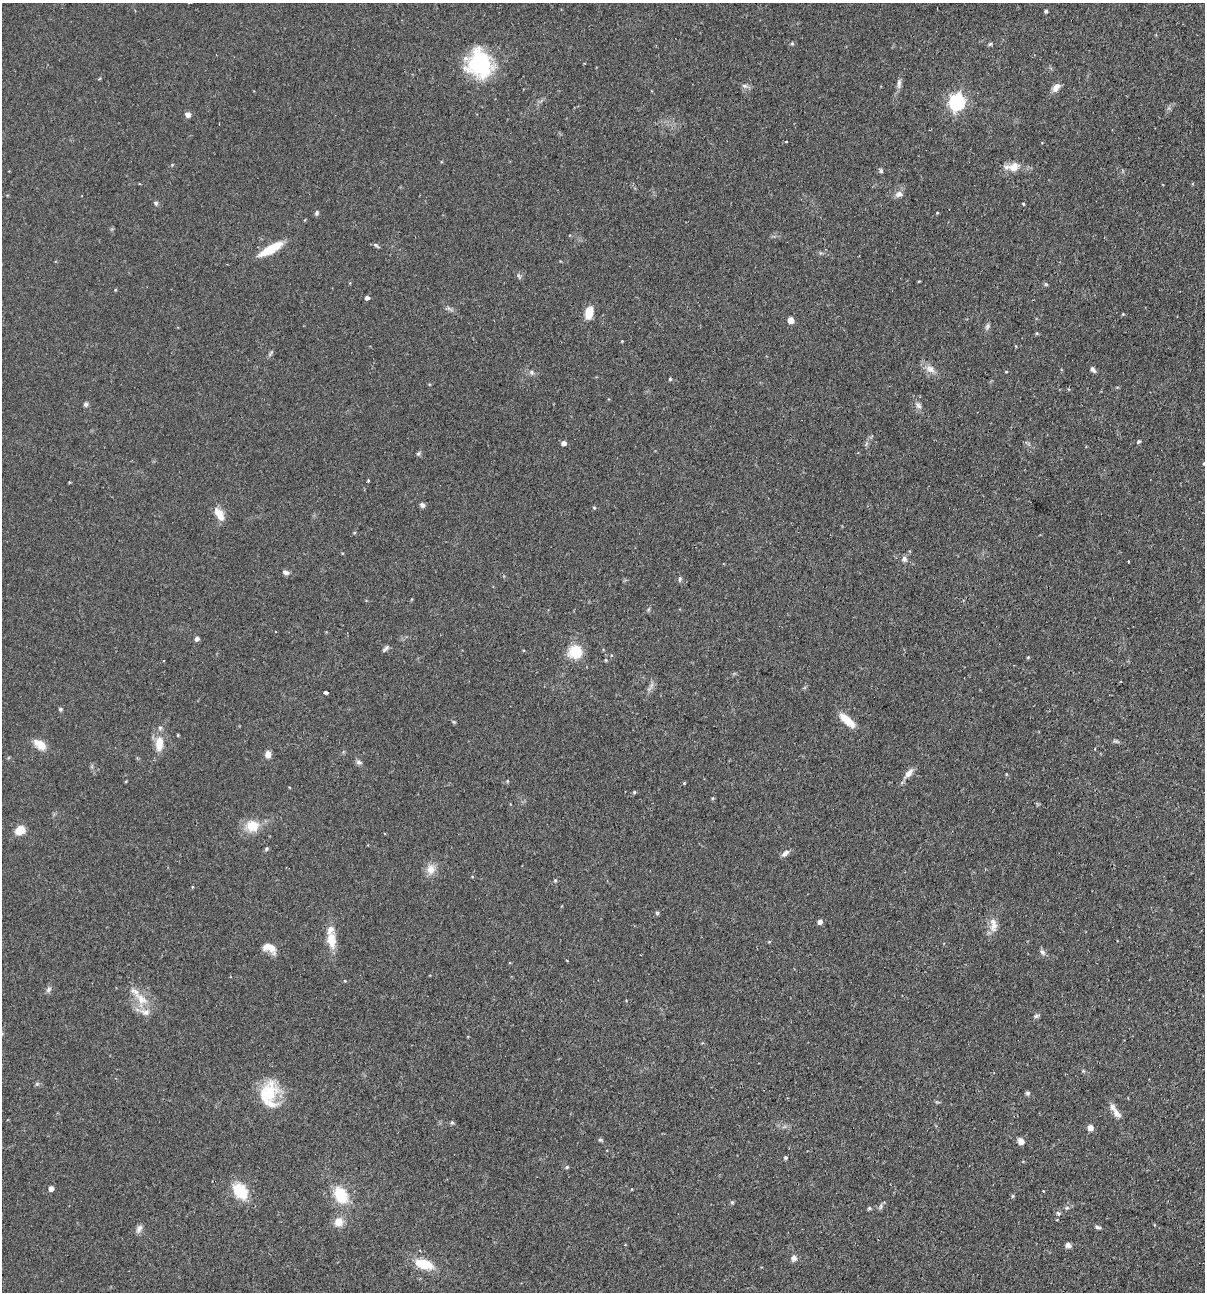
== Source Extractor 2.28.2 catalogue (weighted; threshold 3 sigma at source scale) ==
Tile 6 of 4 x 4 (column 2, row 2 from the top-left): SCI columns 1359-2561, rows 2613-3902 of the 5246 x 5226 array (HDU 1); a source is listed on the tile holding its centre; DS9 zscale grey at full resolution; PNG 1207 x 1294 px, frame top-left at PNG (2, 3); no overlay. Shown black and unused: <1% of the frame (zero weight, under 2 of 3 exposures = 4% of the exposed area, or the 3 px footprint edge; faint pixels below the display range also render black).
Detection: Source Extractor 2.28.2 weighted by HDU 2 'WHT'; one run over the whole footprint, this tile lists its part. Background 0.089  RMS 0.0054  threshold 0.0243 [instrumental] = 3 sigma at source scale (4.5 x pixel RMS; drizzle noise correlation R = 1.50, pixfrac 1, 0.05/0.05 arcsec/px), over >= 5 px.
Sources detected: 118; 3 inside a brighter listed object's ellipse — not listed separately; the other 115 listed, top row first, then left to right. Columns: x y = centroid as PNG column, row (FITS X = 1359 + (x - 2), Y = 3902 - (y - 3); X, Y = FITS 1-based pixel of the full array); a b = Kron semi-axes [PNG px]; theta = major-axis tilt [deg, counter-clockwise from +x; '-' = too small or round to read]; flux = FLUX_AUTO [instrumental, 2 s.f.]
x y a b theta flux
1046 11 4 4 - 0.93
792 43 4 4 - 0.66
990 44 5 4 - 0.76
479 63 29 26 -69 42
899 83 14 5 82 2.2
744 86 8 6 -3 1.5
1056 87 13 7 51 3
957 102 7 6 - 130
188 114 5 5 - 3.2
786 142 3 3 - 1.3
172 165 5 3 - 0.5
1013 167 21 10 4 6.2
881 171 6 5 - 0.89
899 194 9 8 - 2.5
156 203 6 5 - 0.98
1023 204 5 3 - 0.47
317 213 6 5 - 1.1
937 213 4 3 - 0.43
376 245 6 4 -37 1.4
271 249 28 8 30 13
1046 284 5 5 - 0.71
115 290 4 3 - 0.46
367 298 4 4 - 1.8
589 312 12 8 77 7.5
1123 314 4 4 - 0.46
790 320 5 5 - 6
987 326 8 5 64 1.2
622 341 3 2 - 0.36
270 353 11 4 51 0.98
930 369 14 9 -25 3.9
1093 370 9 5 -47 1.3
531 372 7 5 -74 1.1
1006 372 4 3 - 0.4
670 379 4 4 - 0.49
86 404 6 5 - 1.1
918 405 11 6 -49 1.9
1139 441 6 4 44 0.74
564 443 5 4 - 2.4
418 453 7 5 35 0.86
1204 463 4 4 - 0.53
368 480 4 2 - 0.66
69 482 4 3 - 0.35
422 505 6 5 - 1.7
594 508 4 4 - 0.64
219 514 18 8 -58 6.5
354 533 4 4 - 0.56
904 559 8 7 - 1.5
286 572 9 6 -28 1.6
680 579 8 4 77 0.91
197 639 5 5 - 1.8
386 648 11 4 46 1.3
575 652 14 14 - 13
1028 657 4 3 - 0.44
163 660 3 3 - 0.86
606 660 4 4 - 0.57
326 693 4 3 - 3.5
60 709 5 4 - 0.8
847 720 22 8 -42 9
454 722 6 4 -43 0.63
1116 741 9 3 -13 0.96
159 743 19 10 86 8.4
40 744 17 9 -33 6.3
268 754 7 6 - 3.3
359 762 8 5 -26 1.3
909 773 15 7 48 3.3
1006 774 5 3 - 0.42
507 781 4 4 - 0.56
684 783 4 3 - 0.52
634 792 4 4 - 0.75
713 798 5 4 - 0.6
252 826 16 14 7 9.6
20 830 12 9 31 5.9
266 849 5 5 - 0.83
785 853 11 6 39 2
431 869 14 12 88 4.8
555 880 5 4 - 0.76
192 887 4 3 - 0.46
657 913 5 5 - 0.73
820 922 5 4 - 2.3
994 926 16 10 88 4.6
331 940 22 12 -81 8.3
769 942 5 3 - 0.48
269 947 17 9 -25 6.2
1042 952 9 6 -60 1.5
567 961 3 2 - 0.36
345 981 4 3 - 0.43
48 990 9 6 60 1.4
141 999 22 11 -42 8.8
1036 1016 7 5 25 1.1
1028 1093 6 5 - 0.97
268 1094 29 20 89 22
1116 1113 20 8 -53 4
452 1123 5 4 - 0.9
1090 1128 5 5 - 3.7
600 1140 6 4 -1 0.71
1021 1141 7 6 - 2.8
785 1157 4 4 - 0.83
567 1167 5 4 - 0.82
51 1189 5 4 - 2.9
240 1191 16 11 -55 19
1043 1191 2 2 - 0.37
341 1195 17 11 -62 18
1013 1196 5 4 - 0.64
732 1202 5 5 - 0.67
881 1206 9 4 89 0.98
869 1208 5 4 - 0.81
1067 1208 6 4 1 0.82
1058 1213 7 5 -38 1.1
1057 1220 3 3 - 0.57
338 1222 10 10 - 5.3
1098 1227 8 4 -18 1.1
139 1229 12 6 60 2
1068 1245 7 6 - 1.9
794 1258 8 7 - 2.1
424 1264 18 9 -16 14
Isophote crosses this tile's border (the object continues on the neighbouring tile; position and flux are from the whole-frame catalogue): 1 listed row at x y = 1204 463